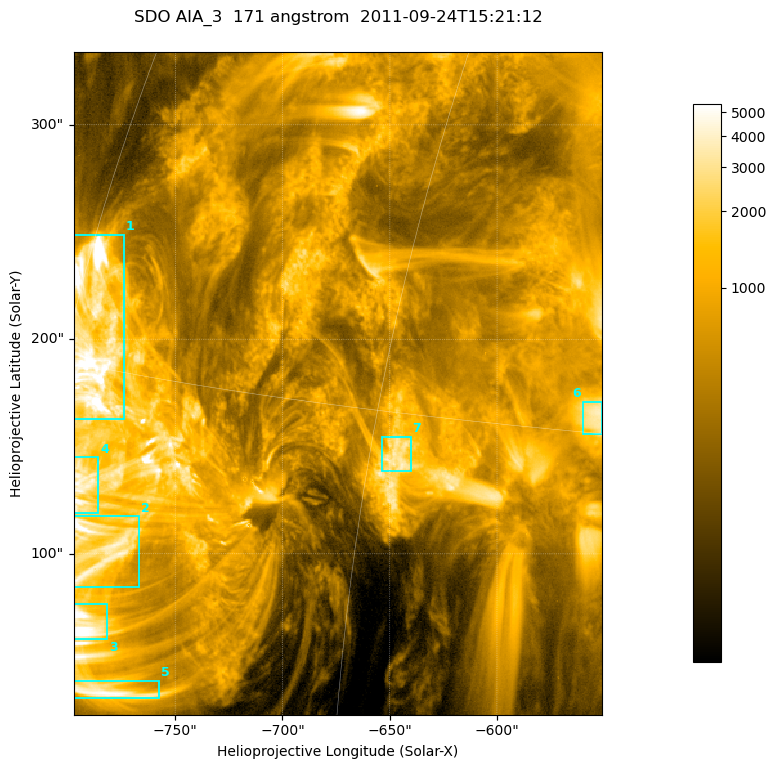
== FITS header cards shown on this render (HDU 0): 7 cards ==
TELESCOP= 'SDO     '           /
INSTRUME= 'AIA_3   '           /
WAVELNTH=                  171 /
WAVEUNIT= 'angstrom'           /
DATE-OBS= '2011-09-24T15:21:12.34' /
CTYPE1  = 'HPLN-TAN'           /
CTYPE2  = 'HPLT-TAN'           /

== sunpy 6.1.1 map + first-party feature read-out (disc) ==
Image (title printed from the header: SDO AIA_3  171 angstrom  2011-09-24T15:21:12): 411 x 515 px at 0.599 arcsec/px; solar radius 957 arcsec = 1596 px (partial field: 2.6% of the solar disc is inside the frame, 100% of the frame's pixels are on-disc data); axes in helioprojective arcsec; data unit not stated in the header (colour bar unlabelled)
Pointing: header CRPIX1/2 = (2051.64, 2049.57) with CRVAL1/2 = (0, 0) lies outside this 411 x 515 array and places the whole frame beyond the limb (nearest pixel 1.41 R_sun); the SolarSoft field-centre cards XCEN/YCEN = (-674.2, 179.4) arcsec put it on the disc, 1326 arcsec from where CRPIX/CRVAL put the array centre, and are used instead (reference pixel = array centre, CRVAL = XCEN/YCEN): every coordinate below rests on XCEN/YCEN
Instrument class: DISC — disc imager (sunpy class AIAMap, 171 A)
Bright regions (active regions / flare kernels): reference = the on-disc median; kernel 3 px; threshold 5 sigma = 2067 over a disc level ~530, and >= 1.15x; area >= 211 px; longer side >= 5 px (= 3 arcsec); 7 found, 7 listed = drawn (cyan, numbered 1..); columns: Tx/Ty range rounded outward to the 2 arcsec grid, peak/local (2 s.f.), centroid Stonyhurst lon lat
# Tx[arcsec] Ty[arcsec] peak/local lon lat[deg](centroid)
1 -798..-774 162..250 15 -59 +16
2 -798..-766 84..118 8.5 -56 +10
3 -798..-782 60..78 18 -56 +8
4 -798..-786 118..146 10 -58 +12
5 -798..-758 32..42 9.7 -55 +6
6 -560..-550 156..172 7.1 -37 +15
7 -654..-640 138..156 7.2 -44 +14